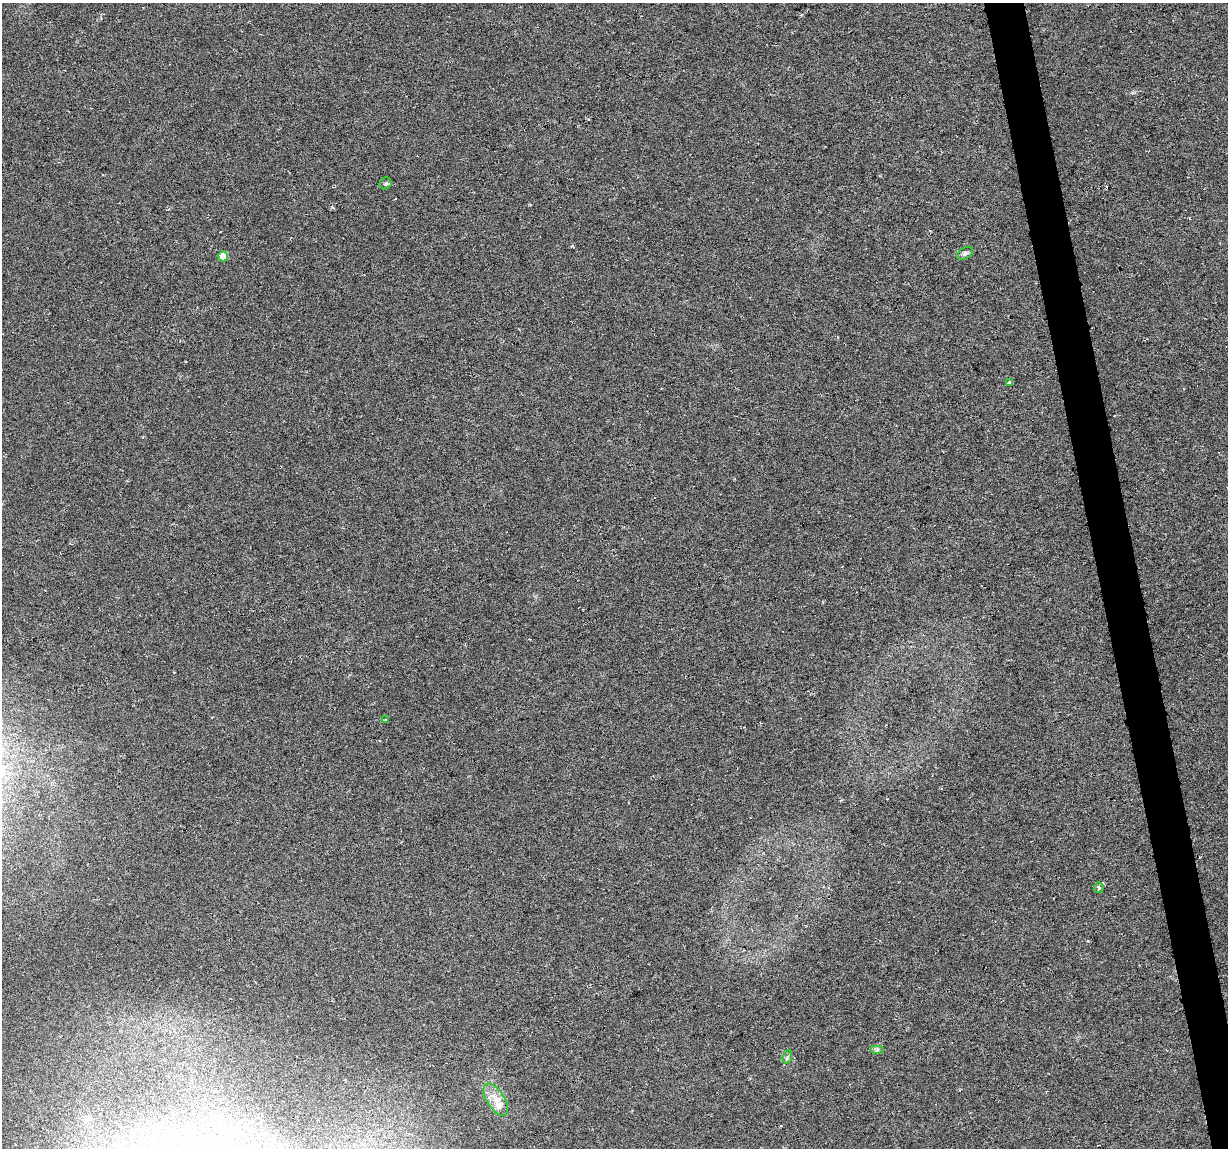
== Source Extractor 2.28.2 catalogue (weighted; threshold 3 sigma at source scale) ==
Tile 6 of 4 x 4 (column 2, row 2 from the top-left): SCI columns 1227-2452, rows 2317-3462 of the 4904 x 4682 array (HDU 1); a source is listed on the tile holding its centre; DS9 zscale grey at full resolution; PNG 1230 x 1150 px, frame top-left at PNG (2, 3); each listed source drawn as its Kron ellipse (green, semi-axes under 4 px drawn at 4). Shown black and unused: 3% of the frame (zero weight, under 3 of 6 exposures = <1% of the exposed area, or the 3 px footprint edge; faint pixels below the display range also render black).
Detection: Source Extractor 2.28.2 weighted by HDU 2 'WHT'; one run over the whole footprint, this tile lists its part. Background -0.0061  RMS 0.0036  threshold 0.0149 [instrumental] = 3 sigma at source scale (4.09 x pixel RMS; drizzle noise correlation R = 1.36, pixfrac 0.8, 0.0396/0.0396 arcsec/px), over >= 5 px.
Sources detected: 11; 1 cosmic-ray / hot-pixel residue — neither listed nor drawn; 1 inside a brighter listed object's ellipse — not listed separately; the other 9 listed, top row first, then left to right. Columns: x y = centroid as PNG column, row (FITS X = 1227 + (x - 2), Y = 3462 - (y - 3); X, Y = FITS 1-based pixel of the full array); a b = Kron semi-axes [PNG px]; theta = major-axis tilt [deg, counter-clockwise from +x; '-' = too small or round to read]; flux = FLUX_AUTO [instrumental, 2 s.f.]
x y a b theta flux
386 183 6 5 - 0.76
965 253 9 5 31 0.89
223 256 5 5 - 5.6
1009 382 3 3 - 0.5
386 720 3 3 - 0.4
1099 888 5 4 - 0.58
877 1050 7 4 0 0.63
787 1057 7 4 70 0.59
496 1100 18 8 -57 3.9